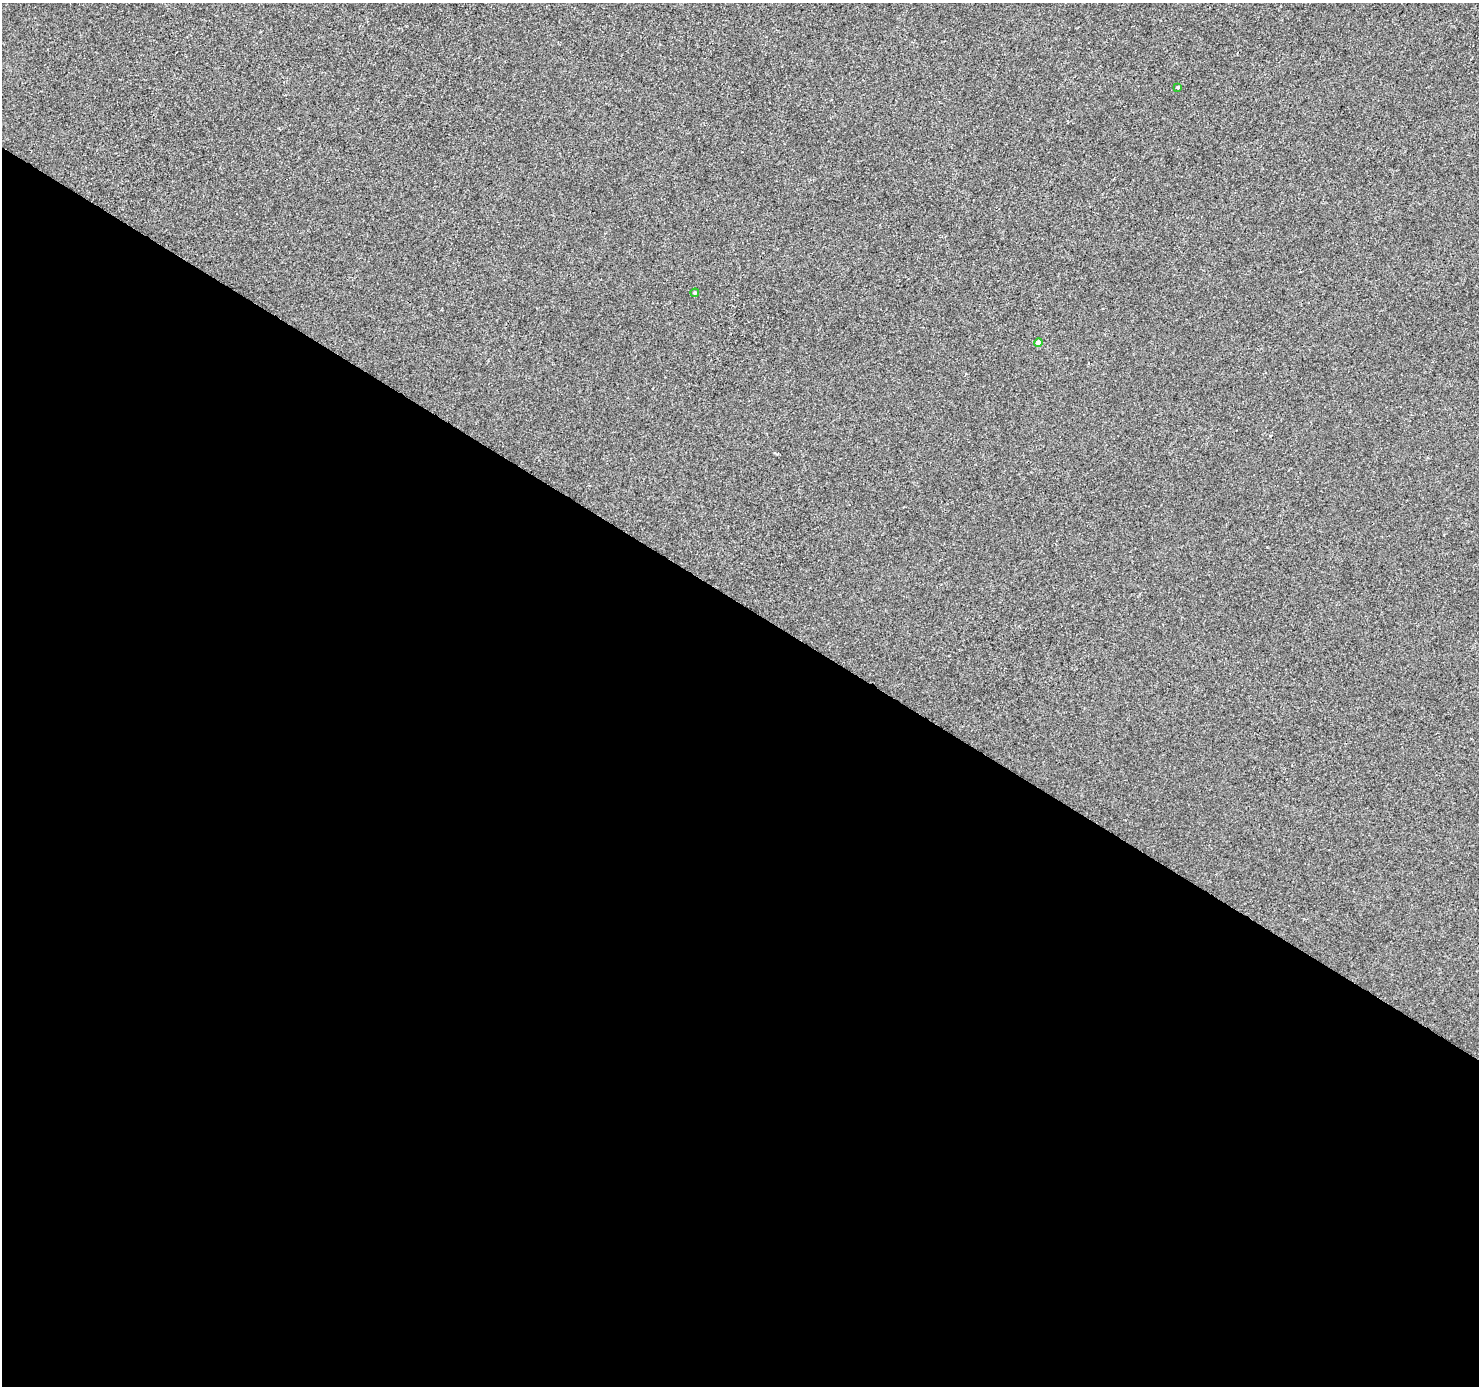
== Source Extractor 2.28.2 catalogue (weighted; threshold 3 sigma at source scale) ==
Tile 14 of 4 x 4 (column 2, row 4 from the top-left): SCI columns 1484-2960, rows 253-1636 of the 5915 x 5974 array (HDU 1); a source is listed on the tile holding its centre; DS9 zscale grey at full resolution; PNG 1481 x 1388 px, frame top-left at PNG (2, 3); each listed source drawn as its Kron ellipse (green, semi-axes under 4 px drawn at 4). Shown black and unused: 57% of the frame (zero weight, under 2 of 3 exposures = <1% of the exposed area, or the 3 px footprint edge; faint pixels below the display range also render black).
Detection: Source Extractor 2.28.2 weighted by HDU 2 'WHT'; one run over the whole footprint, this tile lists its part. Background -2.79e-04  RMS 0.0042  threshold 0.0188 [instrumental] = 3 sigma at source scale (4.5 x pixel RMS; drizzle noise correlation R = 1.50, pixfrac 1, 0.0396/0.0396 arcsec/px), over >= 5 px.
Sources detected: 3; all 3 listed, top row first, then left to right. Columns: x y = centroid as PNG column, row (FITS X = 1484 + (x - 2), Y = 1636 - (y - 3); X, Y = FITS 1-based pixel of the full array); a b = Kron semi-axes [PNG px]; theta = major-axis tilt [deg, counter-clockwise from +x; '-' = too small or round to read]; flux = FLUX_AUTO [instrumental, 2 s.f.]
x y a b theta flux
1178 87 3 3 - 3.9
695 293 4 3 - 0.52
1038 343 4 4 - 2.8